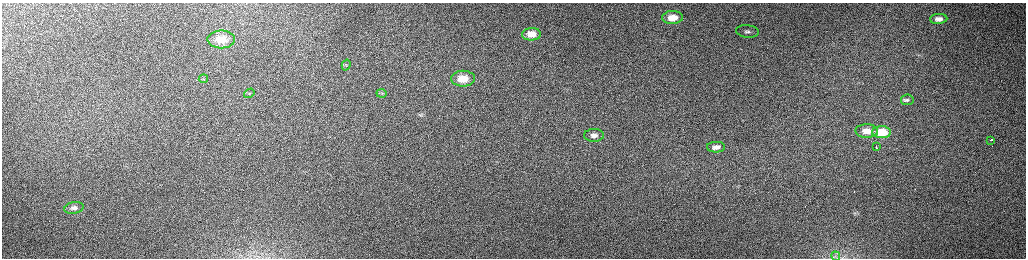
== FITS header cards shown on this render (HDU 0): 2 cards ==
NAXIS1  =                 2048 /fastest changing axis
NAXIS2  =                  512 /next to fastest changing axis

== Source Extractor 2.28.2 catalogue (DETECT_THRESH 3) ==
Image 2048 x 512 px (HDU 0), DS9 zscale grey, zoomed out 1/2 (1 PNG px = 2 x 2 image px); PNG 1028 x 260 px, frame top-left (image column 1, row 511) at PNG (2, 3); each listed source drawn as its Kron ellipse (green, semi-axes under 4 px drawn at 4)
Background 163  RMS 1.5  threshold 4.52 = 3 sigma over >= 5 px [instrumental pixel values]
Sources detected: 25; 6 cannot appear on this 1/2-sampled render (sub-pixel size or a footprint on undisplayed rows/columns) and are neither listed nor drawn; the other 19 listed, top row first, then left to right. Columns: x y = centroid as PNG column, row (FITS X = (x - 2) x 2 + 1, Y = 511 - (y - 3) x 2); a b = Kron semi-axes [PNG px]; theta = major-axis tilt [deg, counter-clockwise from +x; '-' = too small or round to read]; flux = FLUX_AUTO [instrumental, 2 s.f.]
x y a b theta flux
673 17 10 6 2 5900
939 19 8 5 3 1900
747 31 11 6 -6 1400
531 34 9 6 2 4000
221 39 13 9 -1 5200
346 65 5 3 - 420
203 79 4 2 - 250
463 79 12 8 1 7200
249 93 5 3 - 370
381 93 5 3 - 360
907 100 6 5 - 680
867 131 11 6 -1 4400
882 132 9 6 1 11000
594 135 10 6 1 1800
991 140 3 1 - 1700
716 147 9 5 1 1900
876 147 3 1 - 790
74 208 10 5 11 1300
836 256 5 2 - 330
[6 sub-pixel or undisplayed-footprint detections neither listed nor drawn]